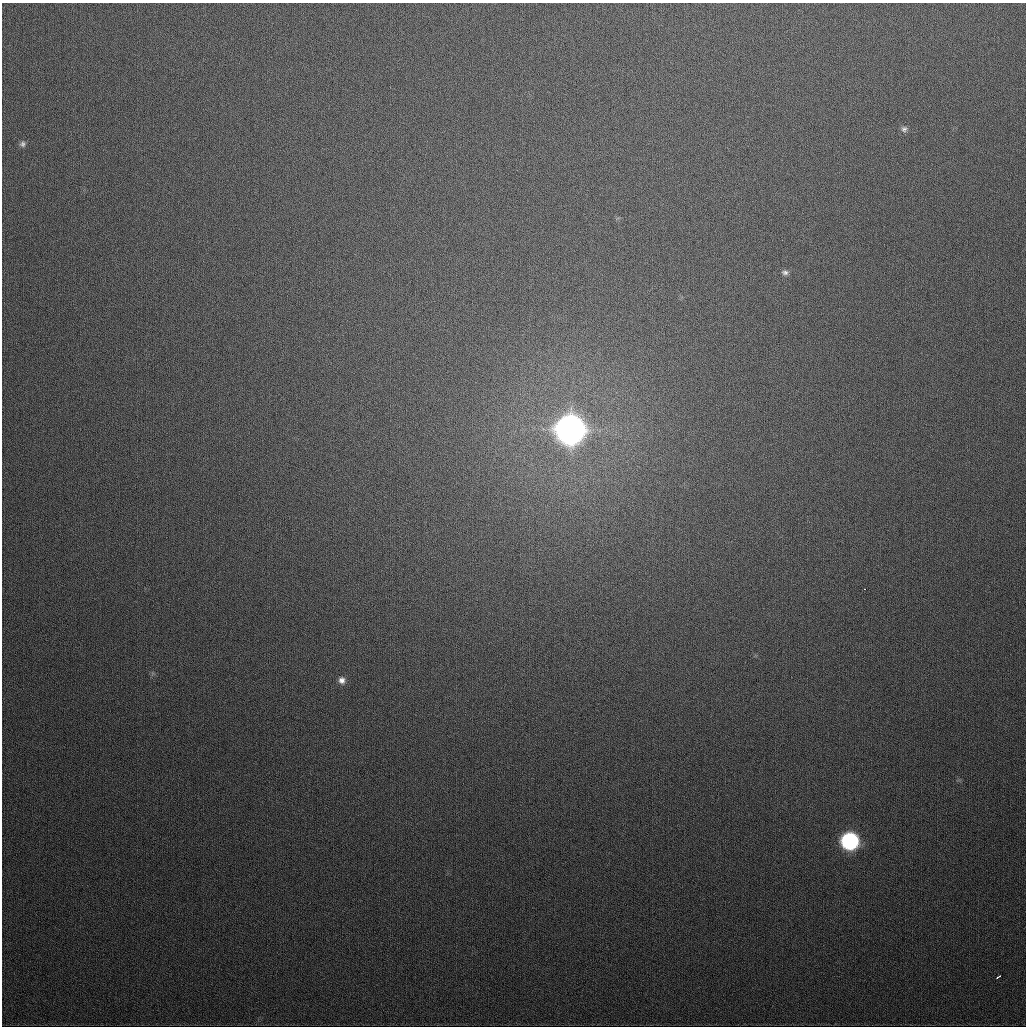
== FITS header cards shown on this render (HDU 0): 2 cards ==
NAXIS1  =                 1024
NAXIS2  =                 1024

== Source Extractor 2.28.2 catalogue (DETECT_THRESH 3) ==
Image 1024 x 1024 px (HDU 0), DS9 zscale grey, 1 PNG px = 1 image px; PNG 1028 x 1028 px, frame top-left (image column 1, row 1024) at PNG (2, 3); no overlay
Background 378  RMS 14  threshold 41.4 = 3 sigma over >= 5 px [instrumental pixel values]
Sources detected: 8; all 8 listed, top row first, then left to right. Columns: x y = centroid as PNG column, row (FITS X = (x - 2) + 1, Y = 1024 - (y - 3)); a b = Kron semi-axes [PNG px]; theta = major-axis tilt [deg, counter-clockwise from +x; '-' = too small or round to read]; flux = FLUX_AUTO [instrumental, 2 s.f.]
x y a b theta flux
904 129 8 8 - 3.1e+03
23 144 8 7 - 2.9e+03
785 272 9 6 -2 3.1e+03
570 429 11 11 - 2.6e+06
865 589 2 2 - 2.2e+03
342 680 9 8 - 5.1e+03
850 841 10 10 - 2.5e+05
999 976 5 3 - 3.2e+03